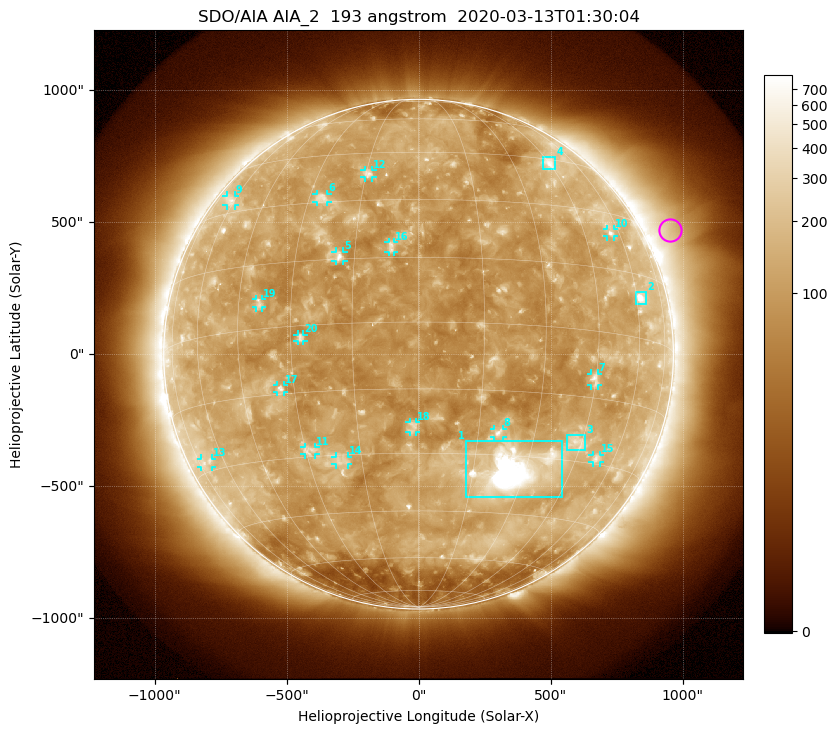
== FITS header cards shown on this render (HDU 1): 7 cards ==
TELESCOP= 'SDO/AIA'
INSTRUME= 'AIA_2'
WAVELNTH=                  193
WAVEUNIT= 'angstrom'
DATE-OBS= '2020-03-13T01:30:04.83'
CTYPE1  = 'HPLN-TAN'
CTYPE2  = 'HPLT-TAN'

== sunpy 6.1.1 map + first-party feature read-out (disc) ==
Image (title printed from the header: SDO/AIA AIA_2  193 angstrom  2020-03-13T01:30:04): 1024 x 1024 px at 2.4 arcsec/px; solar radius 965 arcsec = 402 px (full disc in frame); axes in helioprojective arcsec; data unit not stated in the header (colour bar unlabelled)
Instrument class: DISC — disc imager (sunpy class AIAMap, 193 A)
Bright regions (active regions / flare kernels): reference = the median radial profile (limb darkening/brightening removed); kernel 9 px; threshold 5 sigma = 172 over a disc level ~108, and >= 1.15x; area >= 12 px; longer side >= 10 px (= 24 arcsec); searched inside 0.97 R_sun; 26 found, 20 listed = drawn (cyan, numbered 1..; 16 of them under ~33 arcsec drawn as corner ticks so the feature stays visible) (cap 20 boxes per figure: the strongest are kept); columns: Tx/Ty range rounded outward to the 5 arcsec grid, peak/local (2 s.f.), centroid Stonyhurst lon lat
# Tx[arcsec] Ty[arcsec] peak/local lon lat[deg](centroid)
1 180..545 -540..-325 18 +26 -33
2 820..865 190..235 8.1 +62 +9
3 565..630 -365..-305 3.6 +43 -26
4 470..520 700..750 4.5 +45 +44
5 -315..-285 350..390 5.8 -19 +16
6 -390..-345 575..610 3.7 -26 +31
7 650..680 -120..-75 4.6 +45 -11
8 285..320 -315..-280 4.9 +20 -25
9 -730..-695 565..600 3 -62 +34
10 715..740 445..475 4.1 +56 +24
11 -435..-390 -380..-350 3.3 -29 -28
12 -205..-175 670..695 3.9 -14 +38
13 -825..-780 -430..-395 2.6 -70 -28
14 -315..-265 -420..-385 3.3 -21 -31
15 660..690 -410..-380 3.6 +52 -29
16 -115..-90 385..425 3.5 -6 +18
17 -535..-510 -145..-115 4.2 -34 -14
18 -35..-10 -295..-255 3.7 -1 -24
19 -615..-590 175..210 3.3 -39 +6
20 -460..-435 50..75 4 -27 -3
Off-limb structures (1.02-1.3 R_sun): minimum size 162 px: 4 found; the strongest spans PA ~270..315 deg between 1.02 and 1.3 R_sun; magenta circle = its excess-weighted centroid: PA ~295 deg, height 1.1 R_sun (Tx ~955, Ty ~470 arcsec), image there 2.5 x the reference